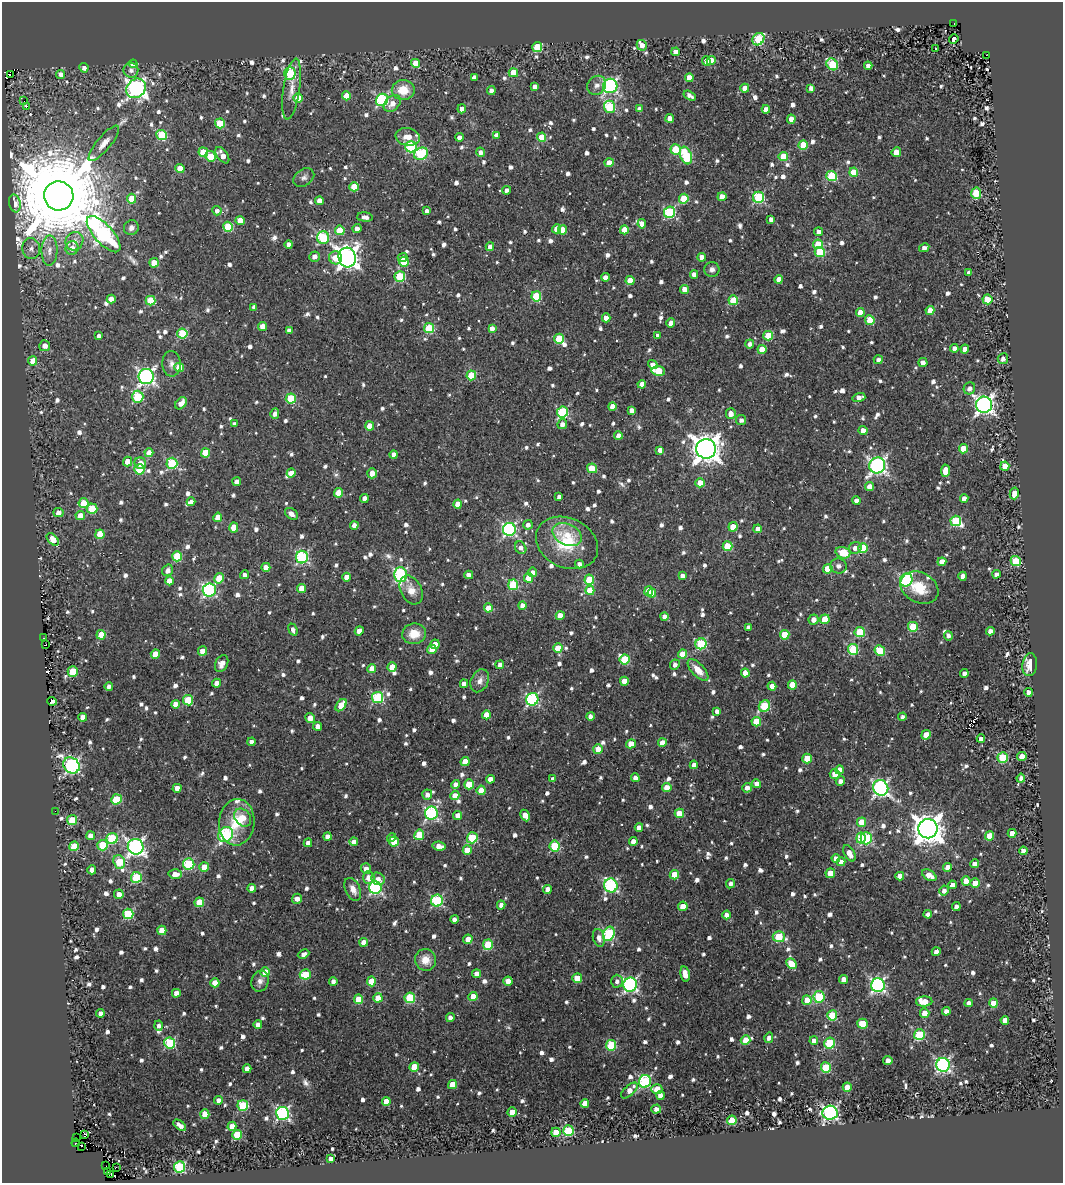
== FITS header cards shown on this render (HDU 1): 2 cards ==
NAXIS1  =                 1061
NAXIS2  =                 1181

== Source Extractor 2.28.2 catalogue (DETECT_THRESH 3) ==
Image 1061 x 1181 px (HDU 1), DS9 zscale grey, 1 PNG px = 1 image px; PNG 1065 x 1185 px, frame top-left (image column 1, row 1181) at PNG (2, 2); each listed source drawn as its Kron ellipse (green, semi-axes under 4 px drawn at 4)
Background 0.0274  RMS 0.02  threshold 0.0594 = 3 sigma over >= 5 px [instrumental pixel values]
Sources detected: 1187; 3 with non-positive FLUX_AUTO (blend fragments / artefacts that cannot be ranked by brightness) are neither listed nor drawn; of the other 1184, the 500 brightest by FLUX_AUTO listed and drawn (684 fainter detections omitted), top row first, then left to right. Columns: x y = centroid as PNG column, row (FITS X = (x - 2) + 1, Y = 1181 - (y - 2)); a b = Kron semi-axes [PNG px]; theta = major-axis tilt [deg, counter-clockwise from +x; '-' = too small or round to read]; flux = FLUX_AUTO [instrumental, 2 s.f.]
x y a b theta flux
954 23 3 2 - 8.7
758 39 6 5 - 120
954 39 5 4 - 11
642 45 5 5 - 9.9
537 47 5 5 - 78
935 49 3 3 - 31
676 52 4 4 - 12
986 55 3 2 - 6.2
706 61 4 4 - 12
711 61 4 4 - 23
416 63 4 4 - 33
133 64 4 4 - 13
832 64 6 5 - 95
868 66 4 4 - 8.8
84 68 5 4 - 8.3
131 70 7 7 - 7.6
513 73 4 4 - 39
10 74 3 2 - 150
61 74 5 4 - 9.5
290 74 6 5 - 130
474 77 4 3 - 7.2
689 78 4 4 - 21
597 85 10 8 48 7.9
610 86 7 7 - 310
535 87 4 4 - 7.7
136 88 10 9 - 580
745 88 4 4 - 13
811 88 4 4 - 7.4
292 89 31 8 81 18
403 90 11 10 - 31
491 90 4 4 - 8.2
346 96 4 4 - 26
690 96 6 4 -31 7
298 98 4 4 - 29
382 100 6 6 - 210
24 101 2 2 - 510
392 103 10 7 44 13
26 106 3 3 - 26
610 107 6 5 - 110
462 109 4 4 - 10
639 109 4 4 - 6.4
766 109 4 4 - 10
670 118 4 4 - 13
791 119 4 4 - 13
220 123 5 5 - 51
162 135 5 5 - 81
496 135 4 4 - 7.5
408 137 12 9 -9 18
460 137 4 4 - 7.3
541 137 4 4 - 40
104 143 22 7 50 13
803 145 4 4 - 39
411 147 6 5 - 140
676 149 5 5 - 69
203 152 5 4 - 43
480 152 5 4 - 6.6
896 152 5 4 - 21
421 154 7 6 - 110
222 155 9 5 -53 17
211 156 5 5 - 30
686 156 9 5 -71 110
783 156 5 4 - 43
609 163 4 4 - 22
180 169 4 4 - 21
854 172 4 4 - 39
832 176 5 5 - 90
304 178 11 8 35 6.3
354 187 5 4 - 42
507 190 4 4 - 6.7
976 193 5 5 - 71
59 196 14 14 - 39000
722 197 4 4 - 19
758 197 5 5 - 140
132 199 5 4 - 30
684 199 5 4 - 48
319 201 4 4 - 10
15 203 9 5 -79 11
217 211 5 4 - 7.2
427 211 4 4 - 6.2
670 212 6 5 - 150
365 217 8 4 -5 8.3
771 219 4 4 - 6.9
240 220 4 4 - 18
642 224 4 4 - 12
228 227 5 5 - 68
131 228 7 7 - 7.1
357 229 4 4 - 8.7
557 229 4 4 - 18
340 230 5 4 - 38
563 230 4 4 - 21
624 230 4 4 - 20
818 232 4 4 - 7.7
104 234 23 9 -48 470
323 237 6 6 - 120
74 241 9 8 - 12
289 244 4 4 - 9.5
818 244 5 5 - 43
490 247 4 4 - 8.2
72 248 7 6 - 14
924 248 5 4 - 7.2
31 249 10 9 - 8.2
49 250 15 8 89 14
820 252 5 5 - 59
314 257 5 5 - 9.1
347 257 10 8 -77 1000
702 257 4 4 - 9.6
335 258 7 6 - 21
402 258 5 4 - 9.5
404 262 5 4 - 27
154 263 4 4 - 28
712 269 8 7 - 6.9
969 273 4 4 - 6.8
694 274 4 4 - 8.3
400 277 5 5 - 92
605 277 4 4 - 9.9
779 279 4 4 - 18
630 280 4 4 - 25
684 289 4 4 - 16
536 296 5 5 - 77
111 299 4 4 - 13
987 299 5 5 - 47
733 300 5 5 - 56
151 301 5 5 - 56
254 307 4 4 - 7.9
930 311 4 4 - 16
860 312 4 4 - 16
606 318 4 4 - 14
870 320 5 4 - 50
671 323 4 4 - 11
263 327 4 4 - 20
429 328 5 5 - 84
492 328 4 4 - 9.2
289 330 4 4 - 6.1
182 333 5 5 - 73
99 336 4 4 - 6.4
658 336 4 4 - 6.4
768 336 5 5 - 52
559 339 5 5 - 58
750 344 4 4 - 6.3
45 346 5 5 - 10
954 348 4 4 - 7.9
762 349 4 4 - 19
965 349 4 4 - 12
1003 359 5 5 - 8.4
878 360 5 4 - 7.1
33 361 5 4 - 28
923 362 4 4 - 8.4
171 364 13 9 -88 8.3
653 365 5 4 - 7
179 367 5 4 - 29
658 371 6 5 - 46
471 375 5 5 - 47
146 377 7 7 - 460
642 384 4 4 - 9.4
969 388 6 5 - 6.8
138 397 6 5 - 110
859 397 6 4 15 11
291 398 5 5 - 63
181 403 7 5 49 14
984 405 8 8 - 670
612 406 4 4 - 13
632 410 4 4 - 8.2
562 412 6 5 - 130
275 414 5 4 - 8.1
731 414 5 5 - 12
741 420 5 5 - 6.6
234 424 4 4 - 6.2
562 424 5 5 - 7.9
370 426 4 4 - 25
863 430 4 4 - 13
618 436 4 4 - 13
706 449 10 9 - 2000
964 449 4 4 - 33
660 450 4 4 - 9.9
149 453 4 4 - 17
205 453 5 4 - 41
394 455 4 4 - 9.6
128 461 5 4 - 18
140 463 6 5 - 15
172 463 5 5 - 110
877 465 8 7 - 490
1005 466 4 4 - 18
592 468 5 4 - 38
139 469 5 5 - 63
945 471 6 4 85 20
291 473 4 4 - 13
372 473 5 4 - 14
237 482 4 4 - 9.5
700 483 4 4 - 22
870 487 4 4 - 14
339 493 5 4 - 31
1014 493 6 4 76 15
559 497 4 4 - 7.1
364 498 4 4 - 9.8
964 499 4 4 - 12
856 501 4 4 - 8.9
191 502 4 4 - 6.4
84 503 5 5 - 38
458 504 4 4 - 16
92 509 5 5 - 54
58 513 5 4 - 11
292 514 7 5 -38 8.5
80 516 5 4 - 16
218 517 4 4 - 20
956 521 5 5 - 96
354 525 4 4 - 7.9
528 525 5 4 - 6.6
234 527 5 4 - 31
733 527 4 4 - 30
509 529 6 6 - 270
758 529 4 4 - 10
100 534 5 4 - 36
567 534 15 10 -26 23
53 539 7 4 -45 30
567 543 32 25 -25 72
727 546 5 5 - 47
521 548 7 5 -59 6.8
855 548 6 5 - 9.6
863 548 5 5 - 47
843 553 7 5 -18 30
177 556 5 5 - 59
302 557 6 6 - 190
1016 561 5 5 - 64
942 562 4 4 - 17
579 564 4 4 - 6.9
838 566 8 7 - 6.3
266 567 4 4 - 13
828 569 5 4 - 36
167 570 6 5 - 8.3
532 572 5 4 - 7.9
996 574 4 4 - 7.2
244 575 4 4 - 6.7
400 575 7 6 - 200
469 575 4 4 - 6.9
682 576 4 4 - 7.5
963 576 4 4 - 12
346 577 4 4 - 16
219 578 5 4 - 29
528 578 5 4 - 29
589 580 5 5 - 50
906 580 7 6 - 210
169 581 4 4 - 18
513 585 5 5 - 78
302 588 4 4 - 20
919 588 20 15 -27 37
209 590 6 6 - 230
411 590 15 10 -62 18
590 590 4 4 - 31
649 591 5 4 - 36
652 593 4 4 - 32
522 605 4 4 - 11
488 608 4 4 - 22
560 616 4 4 - 16
664 616 4 4 - 7.7
825 619 5 4 - 35
814 620 5 5 - 10
748 627 4 4 - 6.4
913 627 5 5 - 59
293 630 6 4 -69 6.5
359 631 4 4 - 14
990 631 4 4 - 9.1
860 632 5 5 - 69
414 634 12 10 10 28
101 635 5 4 - 31
785 635 5 4 - 40
948 636 5 4 - 6.2
43 638 3 2 - 9.1
46 644 3 3 - 14000
435 644 5 4 - 21
701 644 5 5 - 100
558 648 5 4 - 36
853 649 5 5 - 88
432 650 4 4 - 15
880 650 5 5 - 52
202 651 4 4 - 16
155 654 5 4 - 29
683 654 4 4 - 27
625 659 5 5 - 56
222 664 9 6 65 12
500 665 4 4 - 7.2
675 665 5 4 - 6.5
1030 665 11 7 82 28
392 667 5 4 - 26
372 669 4 4 - 16
698 670 13 6 -46 19
73 672 5 5 - 43
745 673 4 4 - 17
964 674 4 4 - 7.3
480 681 12 8 64 11
624 681 4 4 - 18
216 683 4 4 - 10
464 684 4 4 - 12
792 685 4 4 - 29
109 686 4 4 - 6.5
772 686 4 4 - 10
1028 692 4 4 - 9.2
378 697 5 5 - 140
532 699 6 6 - 220
188 700 5 5 - 55
52 701 5 3 - 11
175 704 4 4 - 14
341 705 7 4 51 34
764 706 6 5 - 97
717 711 4 4 - 6.3
486 715 4 4 - 19
590 716 4 4 - 7.5
82 717 4 4 - 9.2
902 717 4 4 - 6.5
310 718 5 4 - 17
756 722 5 4 - 36
318 726 4 4 - 9
926 735 5 4 - 18
981 739 4 4 - 8.1
251 742 4 4 - 7.7
662 743 4 4 - 16
631 744 5 4 - 20
598 749 5 5 - 19
1022 756 4 4 - 16
1003 757 5 5 - 89
807 758 5 4 - 37
465 761 5 4 - 29
72 765 9 7 -41 320
694 765 4 4 - 11
840 770 4 4 - 17
835 774 5 5 - 17
635 778 4 4 - 9.4
1021 778 4 4 - 6.2
490 779 4 4 - 12
553 779 4 4 - 7.3
840 781 5 4 - 8
469 784 5 4 - 33
757 784 4 4 - 11
456 785 4 4 - 11
177 788 4 4 - 12
667 788 4 4 - 23
747 788 5 4 - 9.7
881 788 8 7 - 390
481 790 4 4 - 24
427 795 5 5 - 8.6
455 796 4 4 - 17
116 799 5 5 - 67
55 811 2 2 - 41
431 813 6 6 - 230
679 813 4 4 - 25
457 815 5 4 - 9.9
525 815 6 4 -64 16
243 818 10 7 -52 17
72 820 5 5 - 44
237 822 23 17 84 49
862 822 5 4 - 27
639 827 4 4 - 9.5
928 829 9 9 - 2300
1012 833 4 4 - 12
225 835 8 7 - 160
419 835 5 5 - 49
91 836 4 4 - 11
328 836 4 4 - 8.2
990 836 5 4 - 37
112 838 6 5 - 100
392 838 5 4 - 9.3
472 838 5 5 - 83
861 838 5 4 - 50
866 838 6 5 - 140
633 841 4 4 - 13
354 842 4 4 - 8.4
394 842 5 5 - 26
308 843 4 4 - 8.8
102 845 5 5 - 51
74 846 5 4 - 43
439 846 6 4 -10 15
555 846 5 5 - 80
136 847 8 7 - 530
467 850 4 4 - 20
1023 851 4 4 - 9.5
849 853 9 5 -59 13
836 858 4 4 - 8.4
119 862 7 5 -71 62
841 862 4 4 - 11
189 864 5 5 - 120
974 864 4 4 - 8.7
204 867 5 5 - 19
947 867 4 4 - 9.9
366 869 5 5 - 9.1
92 870 4 4 - 15
830 873 5 4 - 22
175 874 6 5 - 16
674 875 4 4 - 37
929 875 8 5 -31 19
900 876 4 4 - 12
136 877 5 5 - 100
369 878 6 5 - 14
378 879 7 6 - 9.5
966 881 4 4 - 19
975 883 4 4 - 23
731 884 5 4 - 6.2
611 885 7 6 - 200
952 885 4 4 - 9.6
252 888 4 4 - 12
375 888 6 6 - 210
353 889 12 7 -65 12
547 889 4 4 - 8.7
944 891 5 4 - 8
119 894 5 4 - 12
297 899 5 5 - 8.6
437 901 6 6 - 160
199 902 5 4 - 35
501 905 4 4 - 7.2
683 906 5 4 - 21
956 906 4 4 - 6.7
128 914 5 5 - 92
928 914 4 4 - 7.5
726 915 4 4 - 11
454 919 4 4 - 6.8
162 930 5 4 - 24
609 934 7 5 70 140
779 937 6 5 - 82
599 938 9 6 -76 9.3
468 939 4 4 - 11
364 942 4 4 - 19
488 945 5 5 - 68
936 952 4 4 - 9.4
304 954 6 4 25 6.2
425 960 11 10 - 19
792 964 6 4 -48 24
265 972 5 4 - 26
305 974 5 5 - 46
477 974 4 4 - 12
685 974 7 4 -77 16
577 978 5 4 - 24
844 979 4 4 - 16
260 981 11 8 72 7.8
333 981 4 4 - 6.9
371 981 5 4 - 35
508 981 4 4 - 12
617 981 6 6 - 6.8
215 983 4 4 - 19
630 985 7 7 - 310
878 985 7 7 - 320
176 993 4 4 - 10
473 996 4 4 - 18
819 997 6 5 - 90
378 998 5 4 - 23
410 998 5 5 - 85
358 999 5 4 - 32
807 1000 5 4 - 33
924 1001 8 5 2 21
969 1003 4 4 - 8.4
994 1003 4 4 - 22
946 1011 4 4 - 9.5
100 1013 4 4 - 9.2
925 1013 5 4 - 16
832 1015 5 5 - 68
450 1017 4 4 - 7.3
1005 1020 4 4 - 11
258 1024 4 4 - 8.4
863 1024 5 5 - 32
159 1026 5 4 - 6.3
919 1035 5 5 - 110
769 1038 5 4 - 9.1
746 1040 5 4 - 25
814 1041 4 4 - 9.7
170 1043 5 5 - 110
829 1043 5 5 - 97
611 1045 5 5 - 80
888 1061 4 4 - 9.2
943 1065 7 7 - 300
414 1067 5 4 - 29
826 1068 5 5 - 81
247 1069 4 4 - 11
645 1081 6 6 - 190
452 1084 5 4 - 21
847 1087 4 4 - 16
657 1089 5 5 - 24
629 1090 10 5 44 17
660 1095 4 4 - 9.9
218 1100 4 4 - 7.1
386 1101 4 4 - 20
585 1103 4 4 - 17
243 1105 5 5 - 97
656 1109 5 4 - 8.4
512 1112 4 4 - 16
282 1113 6 6 - 270
830 1113 7 7 - 350
205 1114 5 4 - 33
732 1120 5 4 - 46
180 1125 7 4 -39 9.9
232 1126 4 4 - 12
568 1131 5 5 - 100
556 1132 4 4 - 23
84 1134 3 3 - 61
237 1135 5 4 - 57
77 1138 2 2 - 32
76 1143 4 3 - 23
81 1146 3 2 - 48
331 1159 4 4 - 11
106 1166 2 2 - 9.6
116 1167 3 2 - 8.2
179 1167 6 5 - 130
108 1171 2 2 - 18
110 1174 3 2 - 35
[684 fainter detections neither listed nor drawn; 3 non-positive-flux detections neither listed nor drawn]